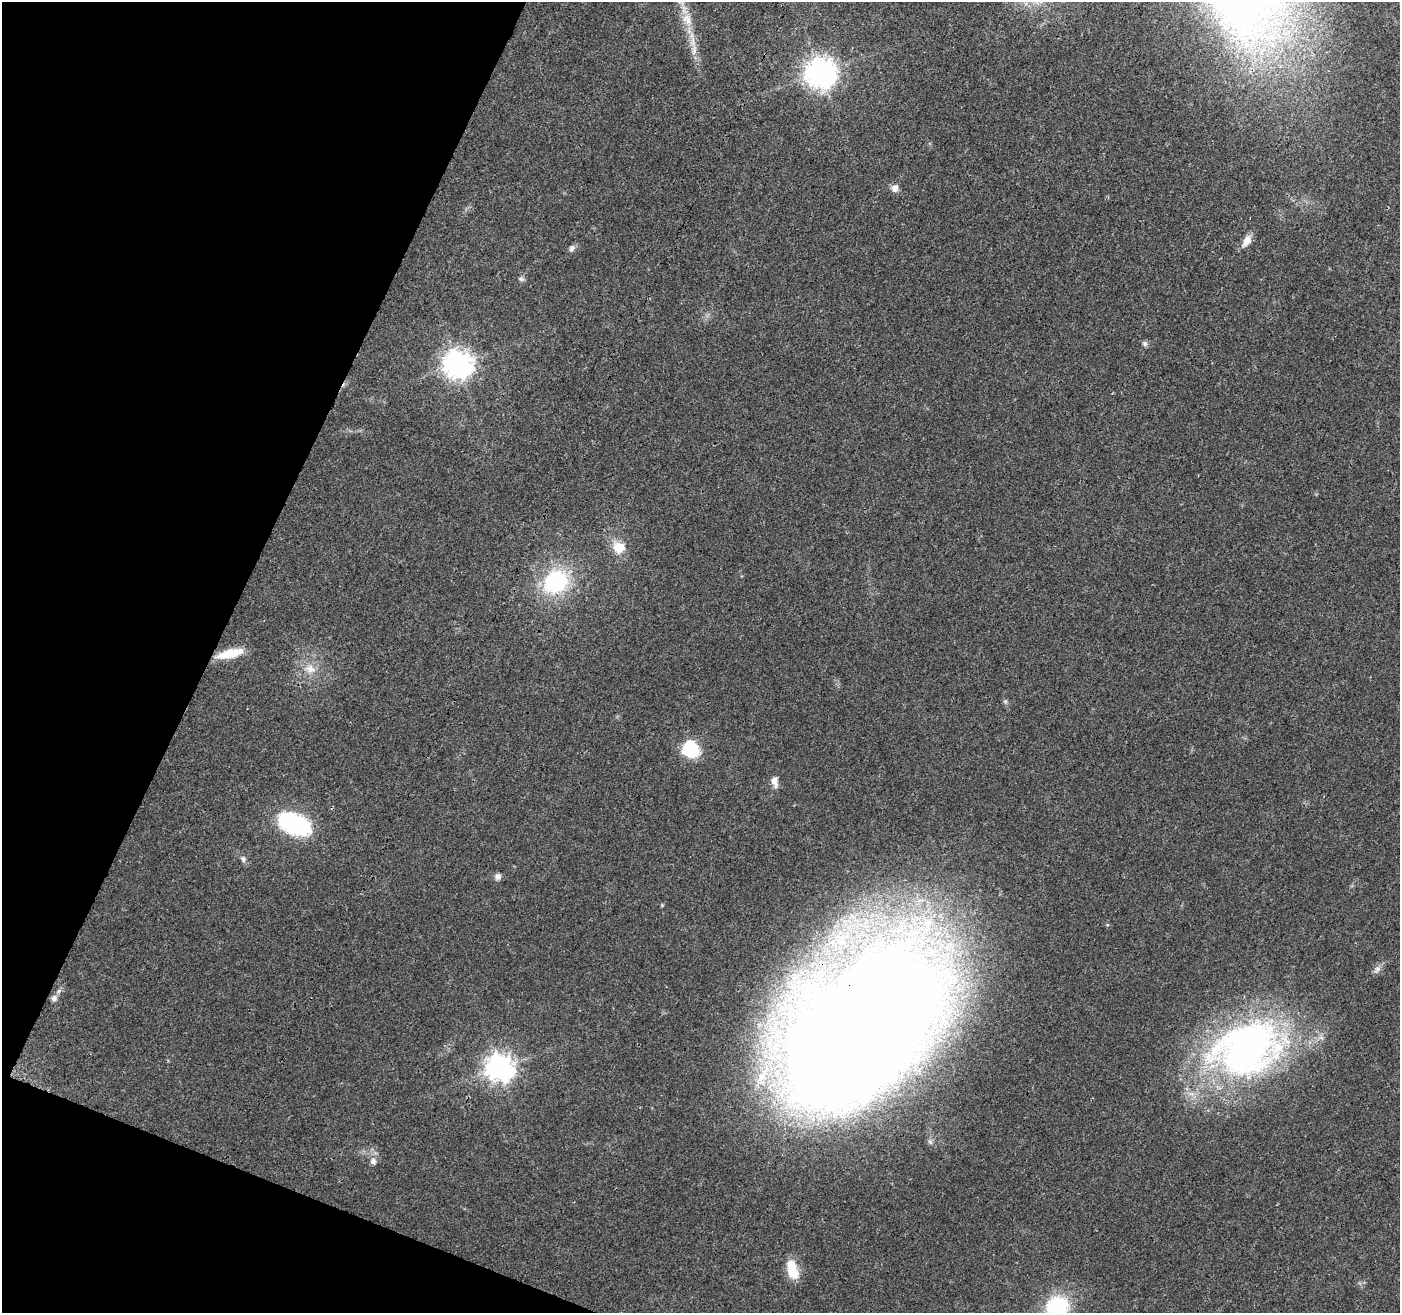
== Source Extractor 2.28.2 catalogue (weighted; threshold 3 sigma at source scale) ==
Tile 9 of 4 x 4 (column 1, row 3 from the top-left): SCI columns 7-1404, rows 1524-2834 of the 5610 x 5733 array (HDU 1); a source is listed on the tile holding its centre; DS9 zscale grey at full resolution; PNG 1402 x 1315 px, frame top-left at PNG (2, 2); no overlay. Shown black and unused: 19% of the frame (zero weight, under 3 of 4 exposures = <1% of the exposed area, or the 3 px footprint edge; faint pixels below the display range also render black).
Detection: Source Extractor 2.28.2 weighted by HDU 2 'WHT'; one run over the whole footprint, this tile lists its part. Background 0.0249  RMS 0.0031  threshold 0.0141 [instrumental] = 3 sigma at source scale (4.5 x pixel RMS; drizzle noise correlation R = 1.50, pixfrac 1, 0.0396/0.0396 arcsec/px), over >= 5 px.
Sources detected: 29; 3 inside a brighter listed object's ellipse — not listed separately; the other 26 listed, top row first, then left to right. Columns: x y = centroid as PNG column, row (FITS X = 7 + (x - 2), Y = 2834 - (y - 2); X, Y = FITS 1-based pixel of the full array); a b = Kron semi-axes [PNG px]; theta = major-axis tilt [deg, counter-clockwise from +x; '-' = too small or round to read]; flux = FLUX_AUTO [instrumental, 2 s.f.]
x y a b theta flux
687 19 18 11 -51 4.4
692 42 14 6 79 2.3
820 73 9 9 - 450
895 188 9 8 - 2
1246 241 19 9 58 2.7
572 248 9 6 52 1.1
521 279 8 5 -26 0.7
1145 344 7 7 - 0.83
458 364 9 9 - 360
619 547 16 14 -36 5.8
556 582 28 23 41 30
230 653 29 9 14 8.1
310 669 16 12 -21 4.1
690 749 19 17 -50 13
775 782 15 8 -77 2.1
294 824 25 14 -23 55
243 859 10 6 -67 1
498 876 9 7 46 1.3
1377 969 13 7 59 1.4
54 998 9 7 68 1.3
861 1033 189 97 48 800
1247 1048 91 66 19 130
500 1068 9 9 - 360
373 1161 7 7 - 1.4
791 1265 17 15 -86 5.1
1057 1307 22 20 35 26
Overlapping masked pixels (flux is a lower limit): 1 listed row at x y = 861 1033
Isophote crosses this tile's border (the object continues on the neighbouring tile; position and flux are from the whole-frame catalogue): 2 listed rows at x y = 687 19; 1057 1307